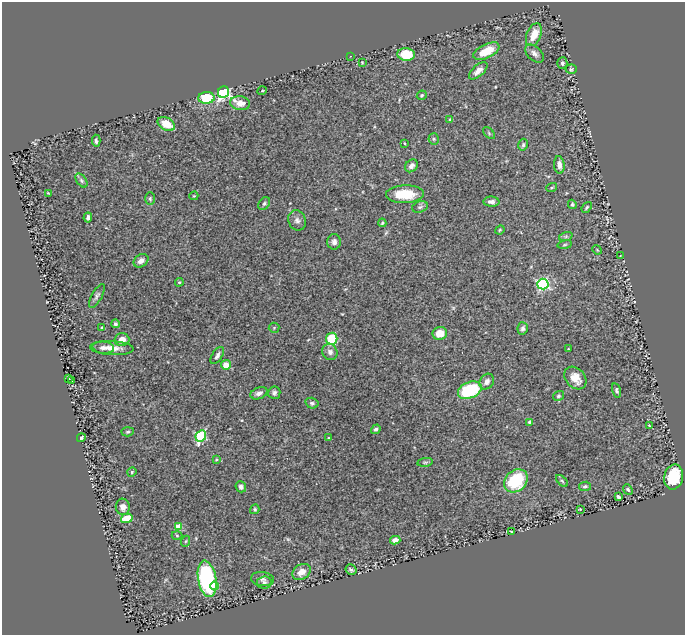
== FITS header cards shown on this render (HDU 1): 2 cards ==
NAXIS1  =                  683
NAXIS2  =                  633

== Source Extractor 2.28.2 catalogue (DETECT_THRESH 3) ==
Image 683 x 633 px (HDU 1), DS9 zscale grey, 1 PNG px = 1 image px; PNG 687 x 637 px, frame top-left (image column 1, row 633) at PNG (2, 2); each listed source drawn as its Kron ellipse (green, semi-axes under 4 px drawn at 4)
Background 0.577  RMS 0.031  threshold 0.0933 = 3 sigma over >= 5 px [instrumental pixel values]
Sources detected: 102; all 102 listed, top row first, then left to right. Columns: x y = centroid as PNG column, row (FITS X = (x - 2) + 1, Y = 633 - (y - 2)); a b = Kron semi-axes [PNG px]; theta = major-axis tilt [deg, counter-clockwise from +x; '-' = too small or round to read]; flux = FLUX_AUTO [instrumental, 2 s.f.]
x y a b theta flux
534 35 12 7 67 33
486 51 14 7 26 49
406 54 9 6 -6 61
534 54 11 6 -41 8.9
350 56 3 3 - 2.9
362 62 3 2 - 1.5
562 63 6 5 - 4.1
571 69 5 4 - 2.8
478 71 11 5 42 15
262 91 4 3 - 1.6
223 92 6 5 - 380
422 95 5 4 - 3.5
206 98 8 5 1 73
240 103 10 7 -9 20
450 119 4 3 - 2.3
166 124 9 6 -29 32
489 133 7 4 -47 3
434 139 5 5 - 3.5
96 141 6 4 -86 4.3
404 143 3 2 - 1.5
523 145 6 4 76 3.7
559 165 9 5 -83 11
411 166 7 5 47 8.4
81 180 8 4 -53 3.9
552 187 5 3 - 2.2
48 193 3 2 - 1.6
405 194 19 9 2 56
194 196 4 4 - 2
150 198 6 5 - 4
491 202 8 5 -3 8.6
264 203 7 5 50 4.1
572 204 5 4 - 2.9
420 207 8 5 16 4.5
587 207 6 3 49 2.8
88 217 5 4 - 5.7
297 220 10 8 -68 9.7
382 223 4 3 - 2.8
500 230 5 4 - 2.4
566 236 7 4 19 3.7
334 242 8 6 90 6.8
565 245 7 3 9 2.7
597 250 5 4 - 2
620 256 2 2 - 1.1
141 261 8 6 36 9.8
179 282 4 4 - 2.3
543 284 5 5 - 270
97 296 13 5 61 6.2
115 324 4 4 - 4.4
102 327 4 3 - 2.3
274 328 5 5 - 2.4
523 328 6 5 - 5.7
440 333 7 6 - 30
332 339 6 5 - 85
122 340 7 6 - 16
103 348 11 6 -7 9.2
112 348 22 7 -3 21
568 349 3 2 - 1.6
330 352 8 7 - 8.8
217 355 9 5 58 6.8
226 365 5 5 - 21
68 378 3 3 - 3.1
575 378 13 9 -48 26
72 380 3 2 - 1.7
487 382 8 6 55 11
470 390 12 8 22 130
616 390 7 4 -75 3.7
259 393 9 5 23 7.9
274 393 6 6 - 5.8
558 396 6 4 33 3.8
312 403 6 5 - 4.2
530 422 4 4 - 11
649 425 3 2 - 1.4
376 429 5 4 - 4.8
128 432 6 4 4 3.3
201 436 6 5 - 210
81 438 4 4 - 3.4
328 438 4 3 - 1.8
216 459 4 4 - 2.1
425 462 8 4 8 3.4
132 472 5 4 - 2.6
674 477 12 9 79 97
516 481 13 10 44 110
562 481 7 4 -45 3.7
585 486 6 4 10 3.7
241 487 6 5 - 8.5
628 489 6 4 -51 3.5
618 497 4 3 - 3.5
123 507 8 7 - 9.6
255 509 5 4 - 3
580 509 2 2 - 1.4
127 518 6 4 17 35
179 527 4 4 - 50
511 531 3 2 - 1.5
177 536 5 3 - 2.1
395 540 5 4 - 12
186 541 5 3 - 2.1
351 570 6 5 - 4.8
302 572 10 7 31 17
207 579 18 9 -80 270
262 579 11 7 -9 8.5
264 582 7 6 - 5
214 586 4 4 - 46